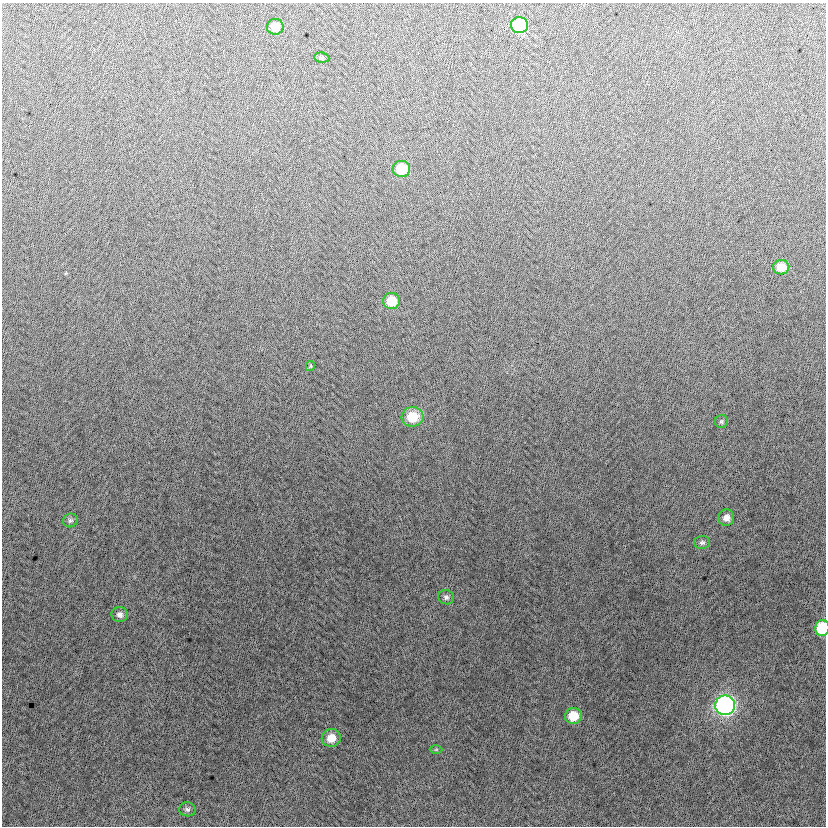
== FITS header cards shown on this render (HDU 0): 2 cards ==
NAXIS1  =                  824
NAXIS2  =                  824

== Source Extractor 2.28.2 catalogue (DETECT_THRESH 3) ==
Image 824 x 824 px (HDU 0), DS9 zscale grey, 1 PNG px = 1 image px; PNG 828 x 828 px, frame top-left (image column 1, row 824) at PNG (2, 3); each listed source drawn as its Kron ellipse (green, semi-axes under 4 px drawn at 4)
Background -3.97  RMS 12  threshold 37.3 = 3 sigma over >= 5 px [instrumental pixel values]
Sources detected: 20; all 20 listed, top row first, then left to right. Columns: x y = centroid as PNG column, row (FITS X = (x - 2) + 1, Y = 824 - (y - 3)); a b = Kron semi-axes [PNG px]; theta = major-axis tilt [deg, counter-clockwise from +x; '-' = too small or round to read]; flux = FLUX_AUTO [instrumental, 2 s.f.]
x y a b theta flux
520 25 8 8 - 57000
275 27 8 8 - 12000
322 58 8 5 -6 1300
401 169 9 8 - 25000
781 267 8 7 - 12000
391 301 8 8 - 19000
310 366 5 4 - 880
413 417 11 10 - 23000
721 422 6 6 - 1700
726 518 8 8 - 5000
70 520 7 7 - 2200
702 542 8 6 1 2300
446 597 8 7 - 2600
120 614 8 7 - 3600
822 628 8 7 - 41000
725 705 10 10 - 270000
573 716 8 8 - 18000
331 738 9 9 - 12000
436 749 6 4 1 1000
187 809 8 7 - 2400
At the frame edge (FLAGS 8, measured only in part): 1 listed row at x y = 822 628